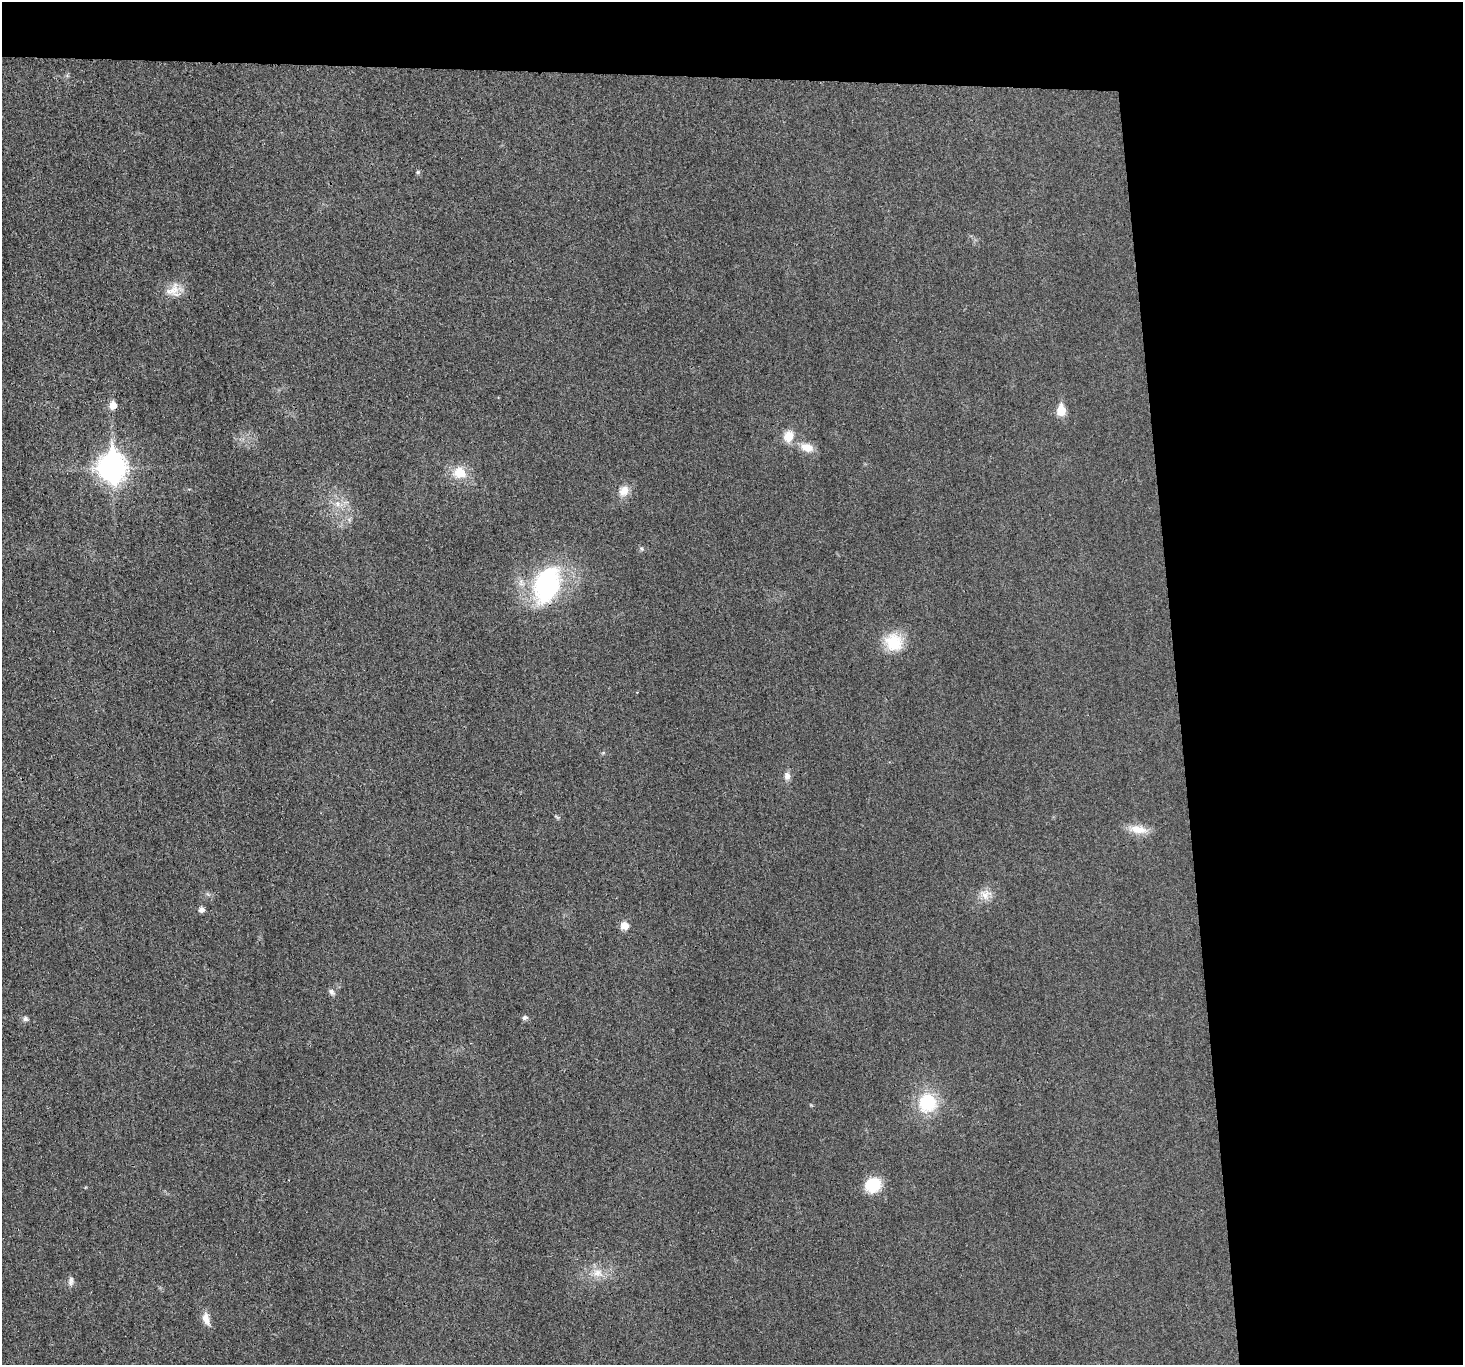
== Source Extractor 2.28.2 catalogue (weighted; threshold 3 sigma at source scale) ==
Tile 3 of 3 x 3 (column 3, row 1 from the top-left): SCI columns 2924-4384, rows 2857-4219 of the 4398 x 4371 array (HDU 1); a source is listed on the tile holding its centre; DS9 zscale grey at full resolution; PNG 1465 x 1367 px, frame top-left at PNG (2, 2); no overlay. Shown black and unused: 24% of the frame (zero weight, under 3 of 4 exposures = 1% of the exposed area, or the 3 px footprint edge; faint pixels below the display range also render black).
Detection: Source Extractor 2.28.2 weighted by HDU 2 'WHT'; one run over the whole footprint, this tile lists its part. Background 0.0225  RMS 0.0059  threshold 0.0264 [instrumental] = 3 sigma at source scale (4.5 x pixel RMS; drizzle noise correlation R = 1.50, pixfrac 1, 0.05/0.05 arcsec/px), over >= 5 px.
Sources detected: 28; all 28 listed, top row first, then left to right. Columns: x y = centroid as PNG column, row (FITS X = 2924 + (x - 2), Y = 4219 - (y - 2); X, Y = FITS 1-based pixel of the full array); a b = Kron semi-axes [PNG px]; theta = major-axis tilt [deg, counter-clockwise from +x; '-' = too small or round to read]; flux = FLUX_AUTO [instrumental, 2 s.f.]
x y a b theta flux
418 172 5 5 - 0.93
173 290 21 17 47 8.8
113 405 6 6 - 7.6
1061 410 7 5 88 19
788 436 13 11 78 8.8
807 447 16 10 -17 7.7
112 468 12 9 -87 610
460 473 18 16 -10 12
624 491 14 12 55 6.5
337 504 9 7 77 3.5
641 549 7 5 -60 0.98
547 584 46 29 71 80
894 642 24 21 -43 18
603 753 6 4 19 0.71
787 776 10 8 -89 3.2
557 817 8 3 -45 0.87
1138 829 26 10 -8 8.7
985 894 16 14 -10 6.5
201 909 6 6 - 2.7
624 926 9 9 - 4.9
331 992 8 6 -47 1.9
525 1018 7 6 - 1.5
25 1019 7 6 - 1.6
927 1102 18 17 - 33
873 1185 19 17 24 16
598 1273 17 12 -13 8.1
71 1281 12 7 83 2.4
206 1319 18 9 -76 5.2
Overlapping masked pixels (flux is a lower limit): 2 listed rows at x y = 113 405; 547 584